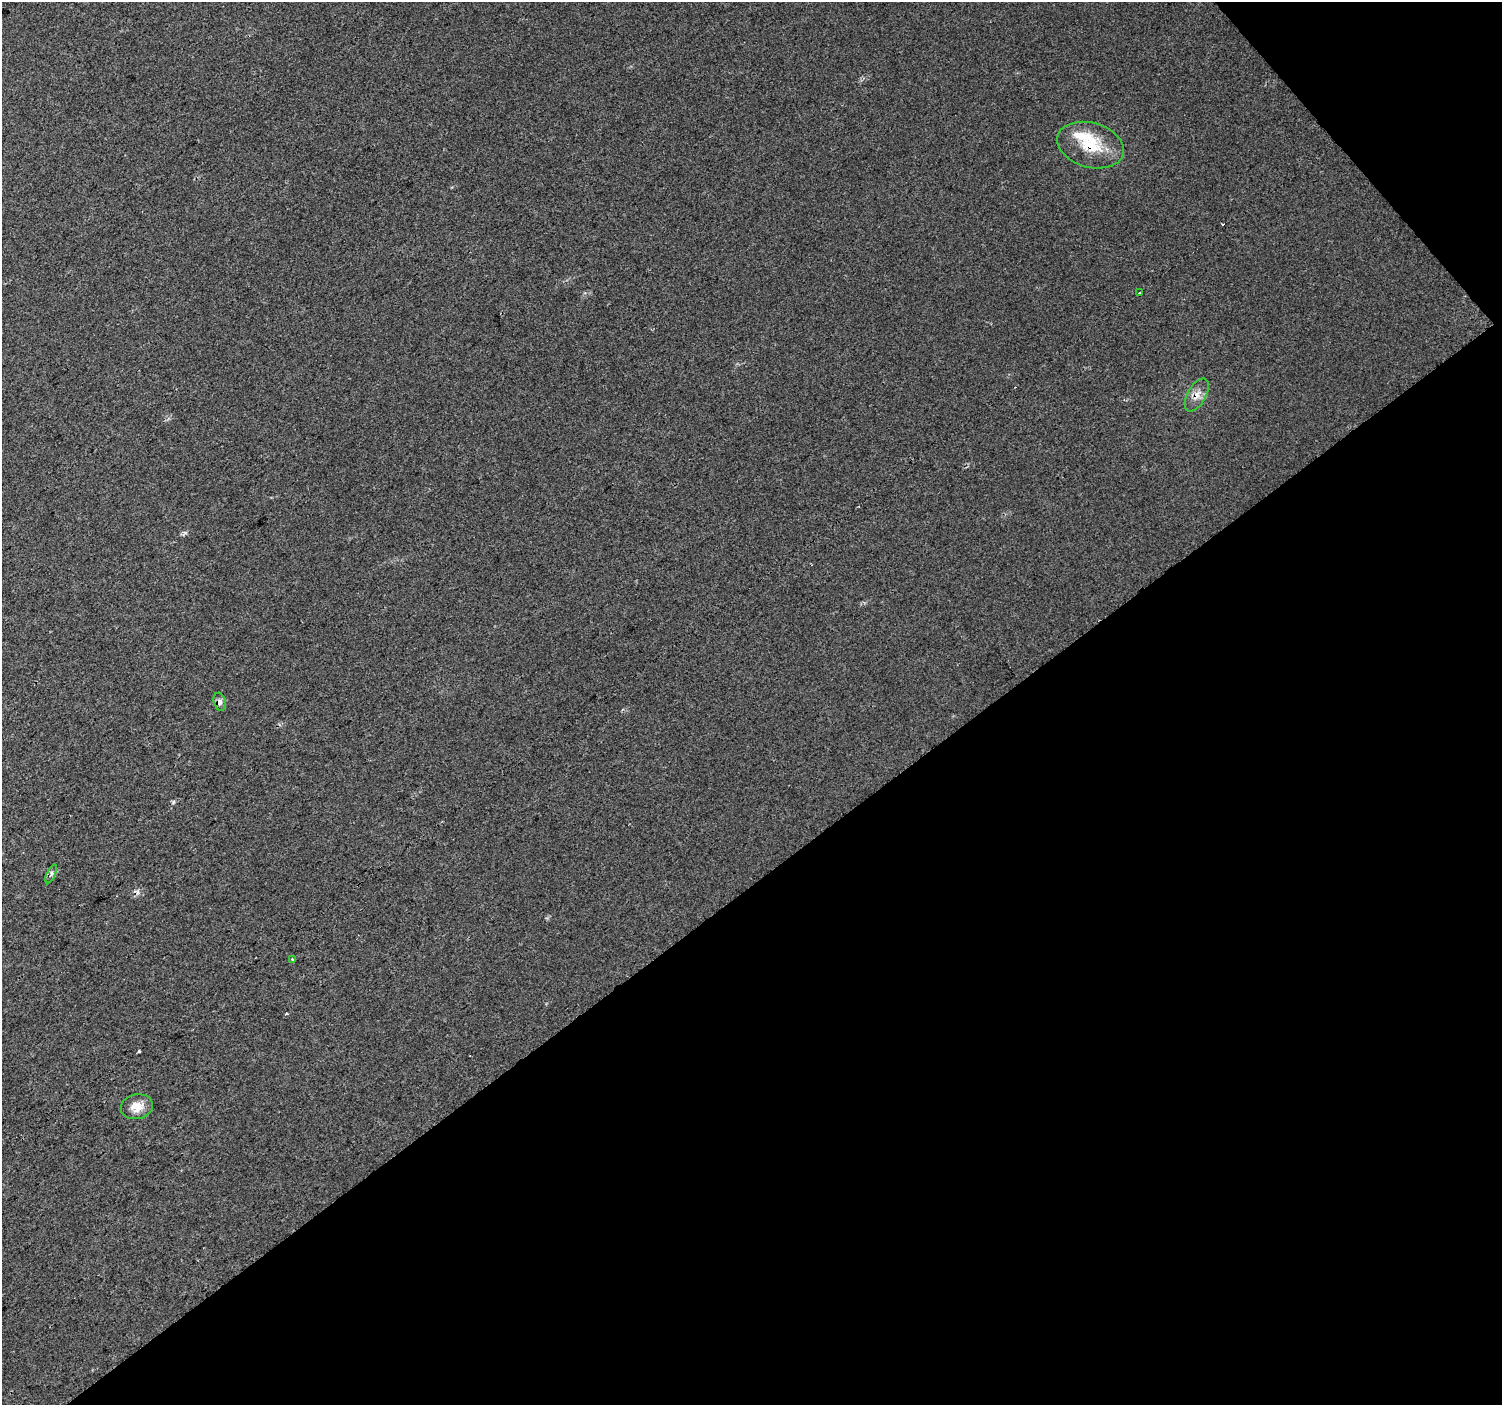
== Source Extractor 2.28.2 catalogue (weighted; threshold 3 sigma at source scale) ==
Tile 12 of 4 x 4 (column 4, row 3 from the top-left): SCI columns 4504-6003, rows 1606-3008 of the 6047 x 5990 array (HDU 1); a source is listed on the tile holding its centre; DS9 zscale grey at full resolution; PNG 1504 x 1407 px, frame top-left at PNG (2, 2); each listed source drawn as its Kron ellipse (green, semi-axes under 4 px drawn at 4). Shown black and unused: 39% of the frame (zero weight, under 2 of 3 exposures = <1% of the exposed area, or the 3 px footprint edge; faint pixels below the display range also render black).
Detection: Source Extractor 2.28.2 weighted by HDU 2 'WHT'; one run over the whole footprint, this tile lists its part. Background 0.016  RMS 0.0078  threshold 0.0351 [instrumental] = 3 sigma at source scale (4.5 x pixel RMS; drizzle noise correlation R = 1.50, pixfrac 1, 0.0396/0.0396 arcsec/px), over >= 5 px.
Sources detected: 12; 4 cosmic-ray / hot-pixel residue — neither listed nor drawn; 1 inside a brighter listed object's ellipse — not listed separately; the other 7 listed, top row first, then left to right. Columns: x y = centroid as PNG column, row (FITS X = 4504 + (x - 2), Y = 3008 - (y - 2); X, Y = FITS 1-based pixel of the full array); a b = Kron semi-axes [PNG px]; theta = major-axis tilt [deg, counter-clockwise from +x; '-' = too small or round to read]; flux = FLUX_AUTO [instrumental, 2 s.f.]
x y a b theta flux
1090 145 34 22 -15 32
1139 293 3 3 - 0.83
1197 395 18 9 60 7
220 702 9 6 -74 2.9
51 874 10 4 66 2
292 959 3 3 - 2.9
137 1107 16 12 13 11
Overlapping masked pixels (flux is a lower limit): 2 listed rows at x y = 1090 145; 1197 395